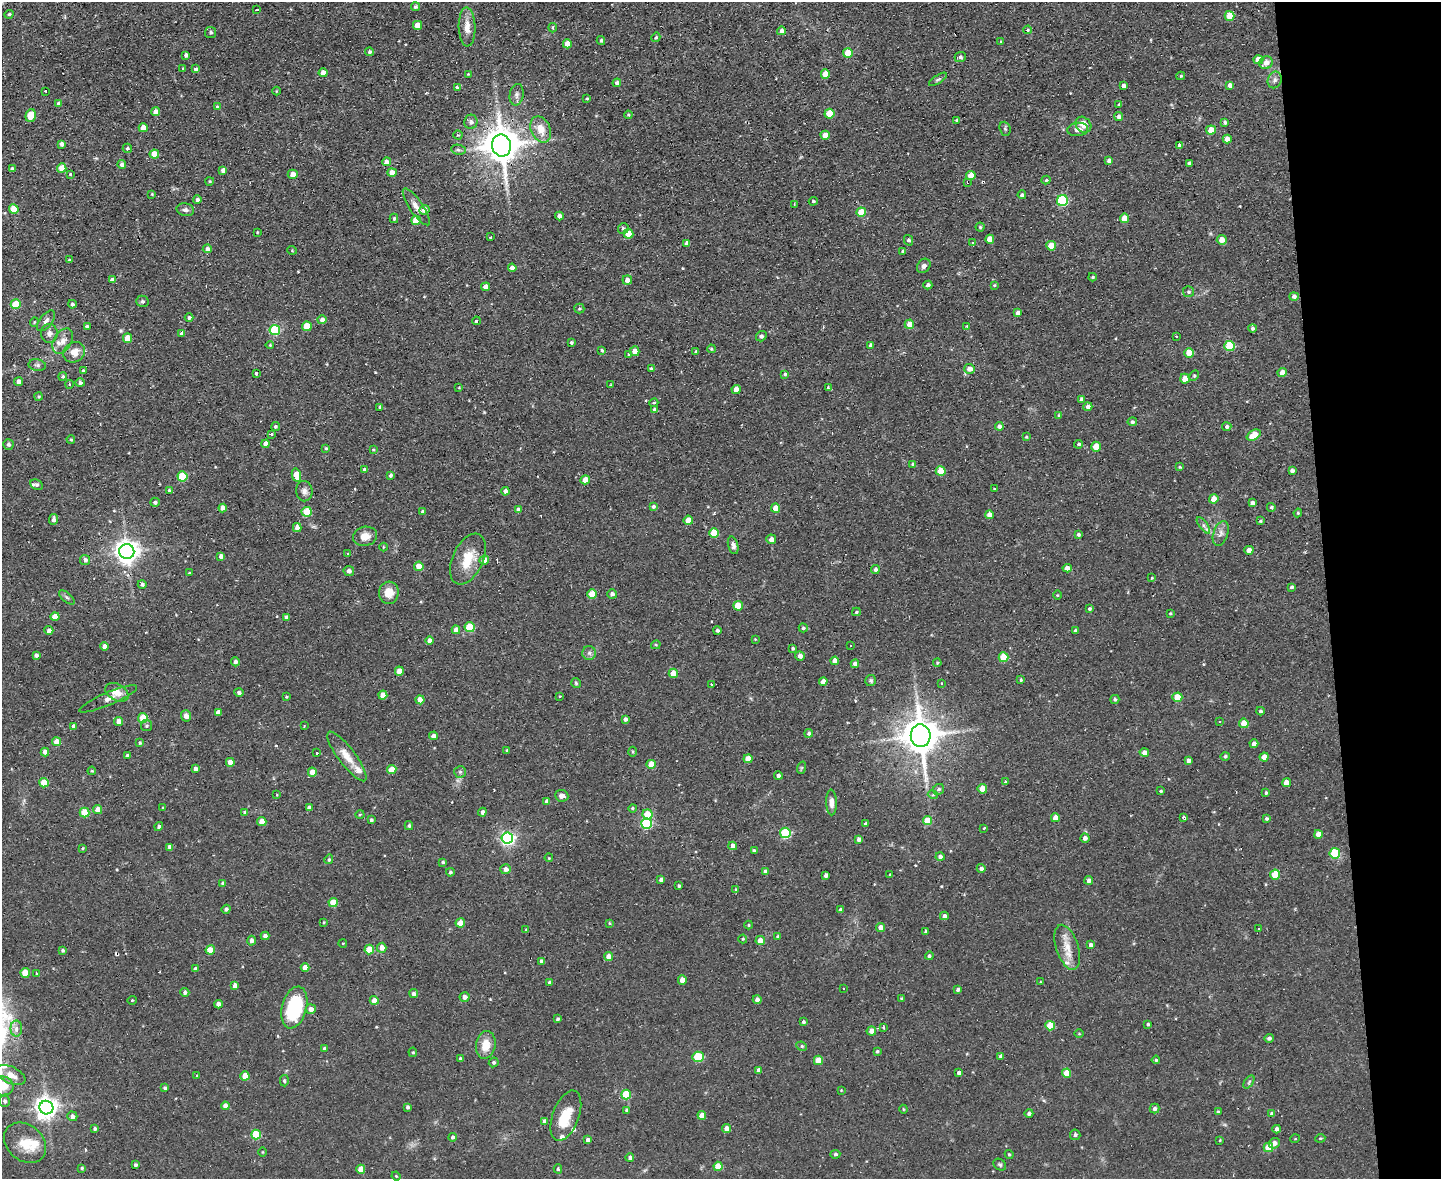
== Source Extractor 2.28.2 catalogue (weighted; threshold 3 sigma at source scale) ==
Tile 9 of 3 x 4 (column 3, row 3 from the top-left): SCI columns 3115-4553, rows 1178-2354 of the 4681 x 4708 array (HDU 1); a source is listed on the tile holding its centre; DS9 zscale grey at full resolution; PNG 1443 x 1181 px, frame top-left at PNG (2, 2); each listed source drawn as its Kron ellipse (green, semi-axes under 4 px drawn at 4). Shown black and unused: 8% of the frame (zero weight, under 2 of 3 exposures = <1% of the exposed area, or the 3 px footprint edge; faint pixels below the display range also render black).
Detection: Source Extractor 2.28.2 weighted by HDU 2 'WHT'; one run over the whole footprint, this tile lists its part. Background 0.0736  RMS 0.0069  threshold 0.0308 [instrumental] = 3 sigma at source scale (4.5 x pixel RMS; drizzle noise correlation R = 1.50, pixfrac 1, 0.05/0.05 arcsec/px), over >= 5 px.
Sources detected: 528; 1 inside a brighter object's white glare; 11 cosmic-ray / hot-pixel residue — neither listed nor drawn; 10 inside a brighter listed object's ellipse — not listed separately; of the other 506, all 500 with FLUX_AUTO >= 0.505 (the completeness limit of this list) listed and drawn (6 fainter detections not listed), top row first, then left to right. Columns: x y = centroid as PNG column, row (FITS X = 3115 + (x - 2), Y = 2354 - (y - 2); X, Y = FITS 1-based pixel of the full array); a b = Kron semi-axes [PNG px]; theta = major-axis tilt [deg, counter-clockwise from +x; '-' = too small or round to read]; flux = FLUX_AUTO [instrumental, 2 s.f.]
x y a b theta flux
415 7 4 4 - 1.4
257 10 3 2 - 0.83
9 14 4 3 - 1.3
1230 16 5 5 - 21
418 25 5 4 - 8.7
467 27 19 8 -88 7.5
553 28 5 3 - 1.2
1028 30 4 4 - 0.88
781 31 4 4 - 2.8
211 32 5 5 - 1.3
656 37 5 4 - 1.1
601 40 4 3 - 1.2
1000 41 3 3 - 0.87
567 44 4 4 - 7.1
369 52 4 4 - 1.2
848 53 5 4 - 16
186 55 4 4 - 1.9
960 57 5 5 - 1.8
1258 60 5 4 - 12
1266 63 7 6 - 5.3
183 69 3 3 - 2.1
196 69 4 4 - 1.9
323 73 4 4 - 5.1
468 74 4 3 - 0.7
825 74 5 4 - 8.5
1181 76 4 4 - 0.86
938 79 10 3 33 1.2
1275 80 8 7 - 2.6
617 83 4 4 - 2.1
1230 85 4 4 - 3.2
1123 86 3 3 - 15
457 87 4 3 - 1.4
46 91 3 2 - 1.2
276 91 4 3 - 0.54
517 95 11 7 81 2.5
587 99 4 3 - 0.78
58 104 4 4 - 2.6
1119 104 3 3 - 0.75
217 107 4 3 - 1
156 112 4 4 - 4.6
829 114 5 5 - 15
31 115 6 5 - 14
628 115 4 3 - 0.74
1119 117 4 4 - 2.6
956 120 4 3 - 0.83
471 122 7 6 - 2.1
1225 122 3 3 - 1.4
1083 125 9 7 -45 6.5
143 128 4 4 - 6.3
541 129 14 9 -66 10
1005 129 7 5 -69 1.2
1078 129 10 6 5 3.4
1211 130 5 4 - 12
458 135 4 4 - 0.77
825 135 4 4 - 6.4
1227 139 4 4 - 5.2
62 144 4 4 - 2.5
501 145 11 9 -82 1800
1179 145 4 3 - 11
127 148 5 4 - 1.4
458 150 7 5 -8 1.5
154 154 5 4 - 12
1109 161 4 4 - 2.8
386 162 4 4 - 3.6
1189 163 3 3 - 1.4
122 164 4 4 - 2.4
62 168 4 4 - 11
12 169 4 4 - 2.2
223 170 4 4 - 2.8
392 172 5 4 - 5
71 174 3 3 - 6.6
293 174 5 4 - 5
971 175 4 4 - 13
1046 180 4 4 - 1.1
210 181 4 3 - 0.85
968 182 3 3 - 1.5
152 194 4 4 - 0.72
1022 195 4 3 - 1.6
197 200 4 4 - 1.8
813 201 4 3 - 0.83
1062 201 5 5 - 56
794 204 3 3 - 0.55
416 207 22 6 -56 5.1
14 209 5 5 - 18
185 210 9 6 -12 2.2
424 210 5 4 - 5.1
861 212 5 4 - 14
559 216 4 4 - 2.8
394 218 5 4 - 1.2
1124 218 5 4 - 10
416 220 5 4 - 11
980 227 4 4 - 0.93
623 228 5 5 - 1.8
257 232 3 2 - 0.53
629 234 5 4 - 13
490 237 3 3 - 0.59
990 239 4 4 - 7.2
908 240 5 4 - 1.7
1222 240 5 5 - 5.4
687 243 4 4 - 3.5
973 243 4 3 - 10
1051 246 5 5 - 14
207 249 4 4 - 3
292 250 5 3 - 0.58
903 252 4 4 - 1.2
69 260 3 3 - 0.95
924 266 8 6 51 2.6
512 268 4 4 - 3.6
1092 277 4 3 - 0.91
112 280 4 4 - 2.9
627 280 5 4 - 4.4
928 285 4 4 - 2.2
994 285 4 3 - 0.8
486 287 4 4 - 4.1
1189 292 5 5 - 1.3
1294 296 5 4 - 2.2
142 301 6 5 - 1.4
16 304 5 4 - 22
72 304 4 4 - 1.4
579 308 5 5 - 1
1018 313 4 4 - 2.8
189 318 4 4 - 1.5
322 320 5 4 - 2.8
46 321 12 6 51 2.9
477 321 4 3 - 13
34 322 5 4 - 0.69
909 324 5 4 - 6.3
307 326 5 5 - 16
967 326 3 3 - 0.58
87 327 4 3 - 1.4
1253 328 4 4 - 1.8
275 330 5 5 - 46
49 333 9 8 - 3.4
182 334 4 3 - 2.4
761 336 5 5 - 1.8
1176 336 3 3 - 1.1
127 338 5 4 - 9.9
63 341 14 9 59 5.4
571 343 3 3 - 1.1
270 345 4 4 - 0.75
871 345 4 4 - 2.2
1230 346 5 5 - 36
711 349 4 3 - 0.86
602 350 4 4 - 1.2
635 351 5 4 - 5.4
74 352 11 9 31 7.4
696 352 4 3 - 1.6
1189 353 5 5 - 14
629 354 4 4 - 0.71
37 365 9 5 -9 1.9
651 369 4 4 - 1.4
969 369 5 5 - 5.7
83 371 4 3 - 0.84
1282 372 4 4 - 4
256 373 3 3 - 3.1
785 374 4 4 - 1
1194 376 5 4 - 1.1
63 377 4 4 - 1.2
1185 379 5 4 - 9.1
18 382 4 4 - 3.4
80 383 4 4 - 1.8
69 384 4 3 - 0.95
610 385 3 3 - 0.5
459 388 4 3 - 0.55
828 388 4 3 - 3
736 389 4 4 - 4.8
39 397 4 4 - 0.93
1081 399 4 4 - 1.3
654 403 4 3 - 0.88
380 407 4 3 - 1.3
1088 407 4 4 - 2.7
655 410 4 4 - 2.5
1059 415 4 4 - 0.75
1132 422 4 4 - 1.5
999 426 4 4 - 2.3
275 427 4 4 - 1.3
1227 427 4 4 - 1.5
271 434 3 3 - 4.2
1254 435 7 4 30 14
1026 437 4 3 - 0.6
71 439 4 3 - 0.82
8 444 5 5 - 1.9
266 444 4 4 - 4.2
1079 444 4 4 - 1.5
1096 447 5 4 - 13
326 448 4 3 - 0.97
373 449 4 3 - 0.72
913 464 4 4 - 1.2
1180 467 4 3 - 0.75
365 470 4 4 - 2.2
941 471 5 4 - 12
1292 471 4 3 - 2
296 475 6 4 -76 12
390 475 3 3 - 1.5
182 476 5 5 - 32
585 480 5 4 - 8.5
37 485 6 5 - 1.4
994 489 4 3 - 7.4
169 490 4 4 - 0.85
304 491 10 8 -83 3.3
505 491 4 4 - 2.7
1214 499 4 4 - 8.6
155 502 5 4 - 1.5
1252 503 4 4 - 2.2
653 507 4 3 - 1.6
1271 507 4 4 - 1.2
223 508 4 4 - 3.7
775 508 4 4 - 9.9
518 510 4 4 - 2.8
307 512 5 5 - 19
423 512 4 4 - 1.4
1298 513 4 4 - 0.78
989 515 4 4 - 5.2
53 519 5 4 - 2.5
688 520 4 4 - 9.8
1260 521 4 4 - 0.79
1203 525 10 4 -54 1.9
297 528 4 4 - 3.5
714 533 5 5 - 20
1221 533 13 7 71 3.7
1078 534 4 4 - 1.5
365 536 12 9 13 6.8
771 539 5 4 - 3.1
733 545 9 5 -75 2.4
383 547 4 3 - 0.6
1249 550 4 4 - 4.7
127 552 7 7 - 600
347 554 3 2 - 0.84
221 556 4 4 - 2.4
468 559 27 15 65 19
85 560 5 5 - 2.6
484 560 4 4 - 8.5
419 566 4 4 - 10
1067 568 4 4 - 4.6
875 569 4 4 - 1.7
349 571 5 5 - 2.8
189 573 3 3 - 0.7
1152 578 4 4 - 0.65
142 584 4 4 - 1.8
1291 587 3 3 - 1.4
389 593 11 10 - 8.7
592 594 4 4 - 17
612 594 5 4 - 2.1
1057 595 4 3 - 0.65
67 597 9 4 -41 1.5
738 606 5 4 - 15
1090 608 4 3 - 1.2
856 612 4 3 - 0.89
1170 613 4 3 - 0.75
55 616 4 4 - 11
286 617 4 4 - 2
470 627 5 5 - 29
803 628 4 4 - 1.2
49 630 4 4 - 2.7
456 630 4 4 - 5.4
717 631 4 4 - 1.4
1075 631 4 3 - 1.9
755 639 4 3 - 0.54
430 640 4 4 - 3.2
656 645 5 4 - 0.79
104 646 4 4 - 3.8
850 646 2 2 - 0.71
793 648 3 3 - 1.1
589 653 7 7 - 2
36 655 4 4 - 2.2
800 656 5 4 - 2.8
1003 657 5 5 - 17
835 661 4 4 - 5.2
235 662 4 4 - 2
937 663 4 4 - 0.79
855 664 4 4 - 3
399 671 4 4 - 9
673 673 4 4 - 8.3
1021 680 4 3 - 0.96
823 681 4 4 - 4.3
870 681 6 5 - 1.2
576 683 5 5 - 1
942 683 3 3 - 0.97
711 684 3 2 - 1.1
117 692 12 8 -30 5.8
239 693 4 4 - 1.7
383 695 4 4 - 6.9
559 696 3 3 - 1.9
286 697 4 3 - 0.69
1177 697 5 4 - 15
108 699 31 6 23 5.2
1115 699 4 4 - 1.3
420 700 4 4 - 8.3
1260 711 4 3 - 1.2
218 712 4 4 - 3.9
186 716 5 5 - 3.4
143 718 5 5 - 20
625 719 4 4 - 2
119 721 4 4 - 6
1220 722 3 2 - 0.57
1244 723 5 4 - 8.4
146 726 5 5 - 1.4
304 726 3 2 - 0.55
74 727 4 4 - 3.7
809 733 4 4 - 1.7
433 736 4 4 - 3.4
921 736 11 10 - 2000
56 742 4 4 - 6.9
140 743 4 3 - 0.95
1254 744 4 4 - 2.8
507 750 4 3 - 0.74
45 752 4 4 - 3.6
633 752 5 3 - 0.78
1144 752 4 4 - 3.7
316 753 3 3 - 1.1
127 756 3 3 - 1.5
347 756 30 8 -53 11
1225 756 5 4 - 1.5
1264 757 4 4 - 5.6
748 759 4 4 - 8.8
1188 761 4 4 - 2.7
230 762 4 4 - 5
651 764 4 4 - 11
801 768 6 4 71 0.85
195 769 4 4 - 2.9
392 770 5 4 - 13
92 771 4 3 - 0.72
312 772 4 4 - 7
460 772 6 6 - 1.6
778 776 4 4 - 2.5
1005 782 3 3 - 2.1
44 783 5 5 - 14
1286 783 4 4 - 6.2
939 789 6 5 - 1.6
982 789 5 4 - 8.7
1161 791 3 2 - 0.7
1266 793 4 3 - 1.1
277 795 3 2 - 0.54
933 795 5 3 - 0.71
562 796 6 6 - 2.7
547 801 4 4 - 3
831 802 13 5 -88 3.8
163 807 4 2 - 0.52
309 807 4 3 - 1.9
632 808 4 4 - 1.1
98 809 4 4 - 5.2
245 812 4 3 - 2
482 812 4 4 - 2
85 813 5 5 - 22
360 814 4 3 - 0.67
647 814 5 5 - 17
1183 817 3 3 - 1.8
1055 818 4 4 - 5.6
1266 819 4 4 - 1.1
371 820 3 3 - 1.3
927 820 5 4 - 18
262 822 4 4 - 9.9
646 823 5 5 - 58
865 824 3 3 - 1.3
409 826 4 3 - 1
159 827 5 4 - 1.6
984 828 3 3 - 1.6
785 833 5 5 - 46
1318 834 4 4 - 5.8
507 838 6 6 - 150
1085 838 4 4 - 2.6
859 839 4 4 - 2.5
733 846 4 4 - 4.6
170 847 4 4 - 2.9
82 848 4 3 - 0.71
754 850 4 3 - 1.2
1335 853 5 5 - 38
940 857 4 4 - 2.7
549 858 4 3 - 0.61
329 859 5 4 - 1.1
443 862 3 3 - 1.3
981 868 4 4 - 2.3
506 869 5 5 - 2.9
450 872 4 3 - 1.2
765 872 4 4 - 3.4
890 874 3 2 - 0.53
1275 874 5 5 - 16
826 875 4 4 - 2.1
661 880 4 3 - 2.4
1089 880 4 4 - 2.4
223 883 4 3 - 1.5
679 886 3 3 - 0.95
736 890 4 4 - 0.71
333 902 4 4 - 12
226 909 4 4 - 1.8
840 910 4 4 - 1.8
944 916 4 4 - 2.6
324 922 4 3 - 0.63
460 923 5 4 - 9.7
610 923 4 3 - 0.71
749 925 4 4 - 0.74
880 927 4 4 - 4
1259 929 3 3 - 1.4
526 930 4 4 - 0.71
926 931 4 4 - 2
265 936 4 4 - 2.4
778 936 4 3 - 0.89
743 939 4 4 - 0.72
252 941 5 4 - 2.7
760 941 5 4 - 7
343 943 4 2 - 0.54
1091 945 4 4 - 2.9
1067 947 23 11 -72 11
382 948 5 4 - 5.4
62 950 4 3 - 1.2
210 950 4 4 - 10
369 950 5 5 - 15
609 956 4 4 - 5
929 956 4 4 - 1.3
542 961 4 4 - 2.9
305 967 4 4 - 5.7
195 969 4 4 - 2.5
25 973 5 4 - 14
36 974 3 3 - 6.3
682 980 4 4 - 6.8
550 982 4 3 - 1.2
1041 982 4 3 - 0.7
235 985 4 4 - 3.2
843 989 3 2 - 0.74
958 990 4 3 - 1.9
185 992 4 4 - 1.8
414 994 4 4 - 2.2
465 997 5 4 - 3.8
902 998 3 3 - 0.87
132 1000 4 4 - 0.72
374 1000 4 4 - 5.1
757 1000 4 4 - 3
218 1004 4 4 - 4
294 1008 21 12 75 54
311 1009 5 5 - 3.3
557 1019 4 3 - 1.1
803 1022 4 4 - 1.3
1148 1024 4 3 - 1
1050 1026 5 5 - 17
884 1028 3 3 - 1.7
16 1029 8 6 -89 4.5
871 1031 4 4 - 4.3
1079 1034 4 3 - 0.57
1269 1038 5 4 - 1.9
486 1045 14 9 80 10
802 1046 5 4 - 1.1
324 1049 4 4 - 1.5
877 1051 4 3 - 1.1
413 1052 5 4 - 0.79
1001 1056 4 4 - 2.7
698 1057 6 5 - 33
460 1058 4 3 - 0.96
818 1060 4 4 - 14
1156 1060 4 4 - 0.96
494 1062 5 4 - 1.2
759 1071 4 4 - 3.4
959 1073 4 4 - 2.4
1067 1073 4 4 - 12
11 1075 15 8 -26 7.3
196 1076 3 3 - 1.7
245 1076 4 4 - 12
284 1081 5 4 - 1.2
1249 1082 7 4 54 1.1
2 1086 12 9 -14 16
165 1088 3 3 - 1.2
841 1090 3 2 - 0.51
626 1095 5 5 - 26
5 1101 6 5 - 1.6
225 1106 4 4 - 4.3
407 1107 4 4 - 1.4
46 1108 7 6 - 490
903 1109 4 4 - 0.72
1155 1109 5 5 - 2
626 1110 4 4 - 1.2
1218 1112 3 3 - 1.1
1029 1113 4 4 - 1.6
1272 1114 4 4 - 2.2
702 1115 4 4 - 6.2
72 1116 5 5 - 3.1
566 1116 26 13 70 17
545 1121 4 4 - 2.6
95 1129 4 3 - 1.2
726 1129 4 4 - 4
1277 1129 4 4 - 2.2
256 1135 5 5 - 27
1075 1135 5 5 - 1.4
453 1137 4 4 - 1.6
1320 1138 5 3 - 0.72
1295 1139 5 3 - 0.55
588 1140 4 4 - 2.6
1220 1140 4 3 - 0.53
25 1143 23 17 -40 14
1274 1143 5 5 - 3.8
1268 1147 5 4 - 12
262 1152 4 3 - 0.54
835 1154 5 4 - 1.4
1009 1155 4 3 - 0.83
630 1158 4 4 - 2
135 1165 3 3 - 1.3
1000 1165 7 5 -36 1.3
718 1166 5 4 - 13
82 1168 4 3 - 1.1
361 1169 4 4 - 9
558 1169 4 4 - 1.1
396 1176 4 3 - 0.64
Overlapping masked pixels (flux is a lower limit): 4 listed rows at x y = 501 145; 968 182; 127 552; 921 736
Isophote crosses this tile's border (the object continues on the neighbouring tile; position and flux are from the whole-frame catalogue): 1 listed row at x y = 2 1086